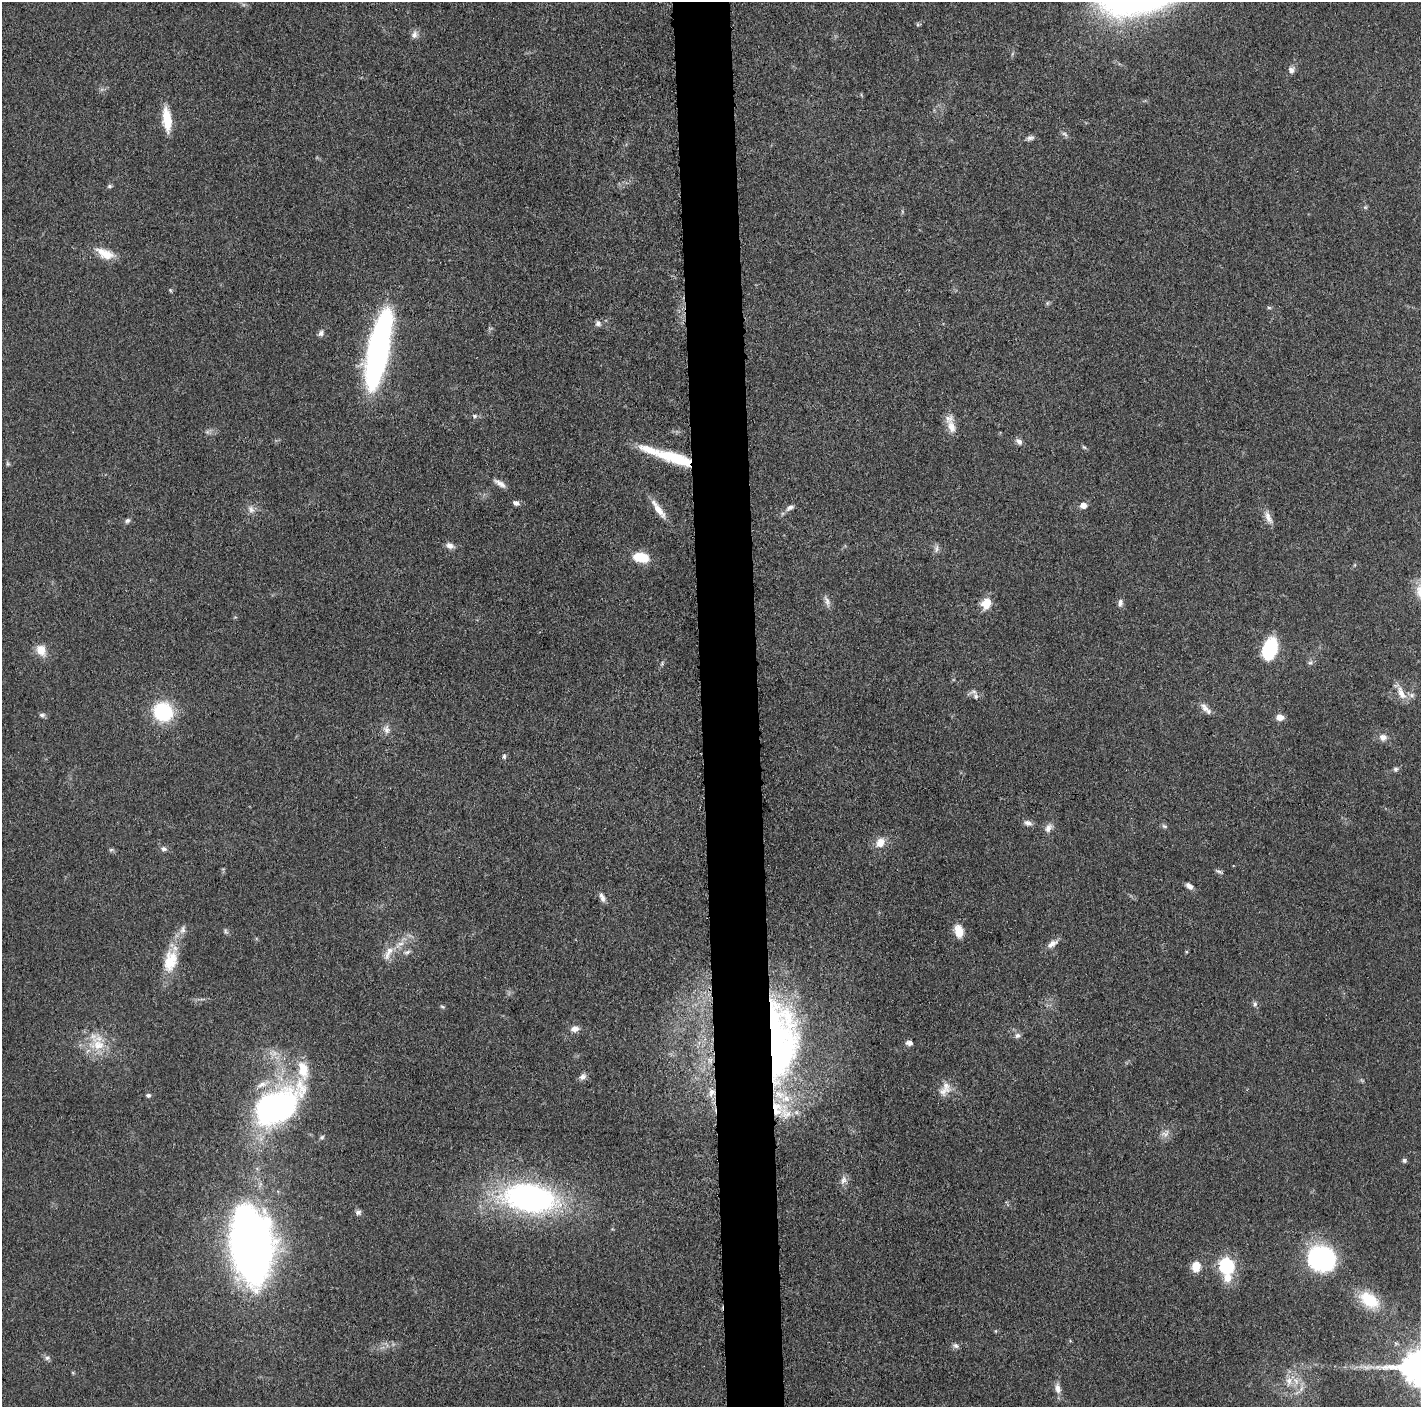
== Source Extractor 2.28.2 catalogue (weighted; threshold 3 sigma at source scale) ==
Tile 5 of 3 x 3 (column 2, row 2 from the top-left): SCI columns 1426-2844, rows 1423-2827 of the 4265 x 4250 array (HDU 1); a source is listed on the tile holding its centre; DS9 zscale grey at full resolution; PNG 1423 x 1409 px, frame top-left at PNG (2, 2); no overlay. Shown black and unused: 4% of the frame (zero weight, under 3 of 5 exposures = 1% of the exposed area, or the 3 px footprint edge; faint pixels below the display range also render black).
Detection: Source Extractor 2.28.2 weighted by HDU 2 'WHT'; one run over the whole footprint, this tile lists its part. Background 0.0485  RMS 0.0053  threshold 0.0237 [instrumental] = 3 sigma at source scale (4.5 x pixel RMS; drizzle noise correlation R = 1.50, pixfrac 1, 0.05/0.05 arcsec/px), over >= 5 px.
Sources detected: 102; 1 too faint to see at this stretch — not listed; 6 inside a brighter listed object's ellipse — not listed separately; the other 95 listed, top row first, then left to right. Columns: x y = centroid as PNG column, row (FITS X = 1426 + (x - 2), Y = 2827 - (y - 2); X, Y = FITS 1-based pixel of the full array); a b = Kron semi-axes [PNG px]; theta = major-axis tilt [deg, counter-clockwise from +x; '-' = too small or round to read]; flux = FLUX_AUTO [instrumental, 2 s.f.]
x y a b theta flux
414 35 12 8 67 2.4
1291 70 8 8 - 2.4
167 119 25 9 -84 14
1030 138 11 6 18 1.8
110 186 6 5 - 0.89
1365 207 5 5 - 0.73
106 254 21 12 -11 7.9
1047 303 7 4 89 0.74
1269 307 6 4 -2 0.76
598 323 8 7 - 1.7
321 333 8 7 - 1.7
378 352 72 17 79 170
475 416 7 6 - 1.2
951 427 19 11 -72 6
1019 442 10 7 -42 2.1
1084 447 7 4 -43 0.8
675 458 48 12 -17 26
8 464 6 4 -18 0.75
500 483 18 6 -34 3.1
516 503 8 6 -19 1.8
1083 505 7 7 - 3.4
790 507 12 6 36 2.2
251 509 11 8 -55 2.7
658 509 29 7 -54 6.8
1268 517 20 8 -67 3.9
127 521 8 5 33 1.4
450 545 10 7 -24 2.8
937 549 12 4 83 1.6
640 557 17 10 -11 13
827 601 17 6 -72 2.5
986 603 11 9 63 9.6
1120 603 11 6 80 2
1270 649 22 14 72 29
41 650 16 12 -63 6.2
662 663 6 5 - 0.81
1310 663 7 4 1 1
973 692 11 7 11 2
1401 693 22 9 -67 5.6
1411 695 8 6 20 1.8
1205 707 16 8 -51 3.6
163 712 19 18 - 34
42 715 8 6 -2 1.4
1280 717 8 7 - 3.9
386 730 11 8 -75 2.8
1383 737 10 8 -12 3.2
504 756 7 5 89 1.1
1396 769 7 5 2 1.2
1028 823 10 7 -18 2.4
1164 826 8 5 -17 1
1048 828 12 8 64 2.9
880 842 12 10 64 5.7
164 849 7 6 - 1.6
111 850 6 4 19 0.78
1218 871 11 3 -24 1.1
1189 886 9 5 -36 2.7
602 897 12 6 -70 2.5
183 929 11 7 72 2.5
226 931 8 4 -67 1
959 931 14 9 -74 7.3
400 944 9 4 0 1.8
1052 944 15 7 34 3.3
407 952 10 5 19 1.5
1186 952 5 3 - 0.55
388 953 23 8 65 5.6
170 961 29 17 77 16
1255 1004 7 5 88 1.3
442 1007 7 4 -20 0.75
575 1029 11 8 20 3.2
1017 1035 7 7 - 1.7
780 1041 94 36 -90 170
909 1043 8 6 -4 2
98 1045 19 15 -22 12
303 1070 25 14 -78 13
582 1077 10 7 23 2.3
262 1084 17 8 20 4.9
946 1086 19 10 -77 5.4
711 1092 11 7 69 3.2
148 1095 5 4 - 1.4
276 1107 45 26 35 160
322 1137 6 6 - 0.96
1404 1160 5 4 - 1.3
843 1180 13 7 71 2.9
529 1198 35 19 -8 190
358 1212 8 7 - 1.6
251 1244 48 25 -83 670
1321 1258 25 21 -1 82
1196 1266 10 8 80 8.6
1227 1266 9 7 -84 97
1369 1300 23 14 -33 19
995 1331 5 3 - 0.46
956 1346 8 6 -43 1.5
47 1358 7 6 - 1.4
1289 1381 13 9 86 4.9
1058 1388 13 7 -83 3.5
1301 1389 10 5 64 2.3
Overlapping masked pixels (flux is a lower limit): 2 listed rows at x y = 675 458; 780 1041